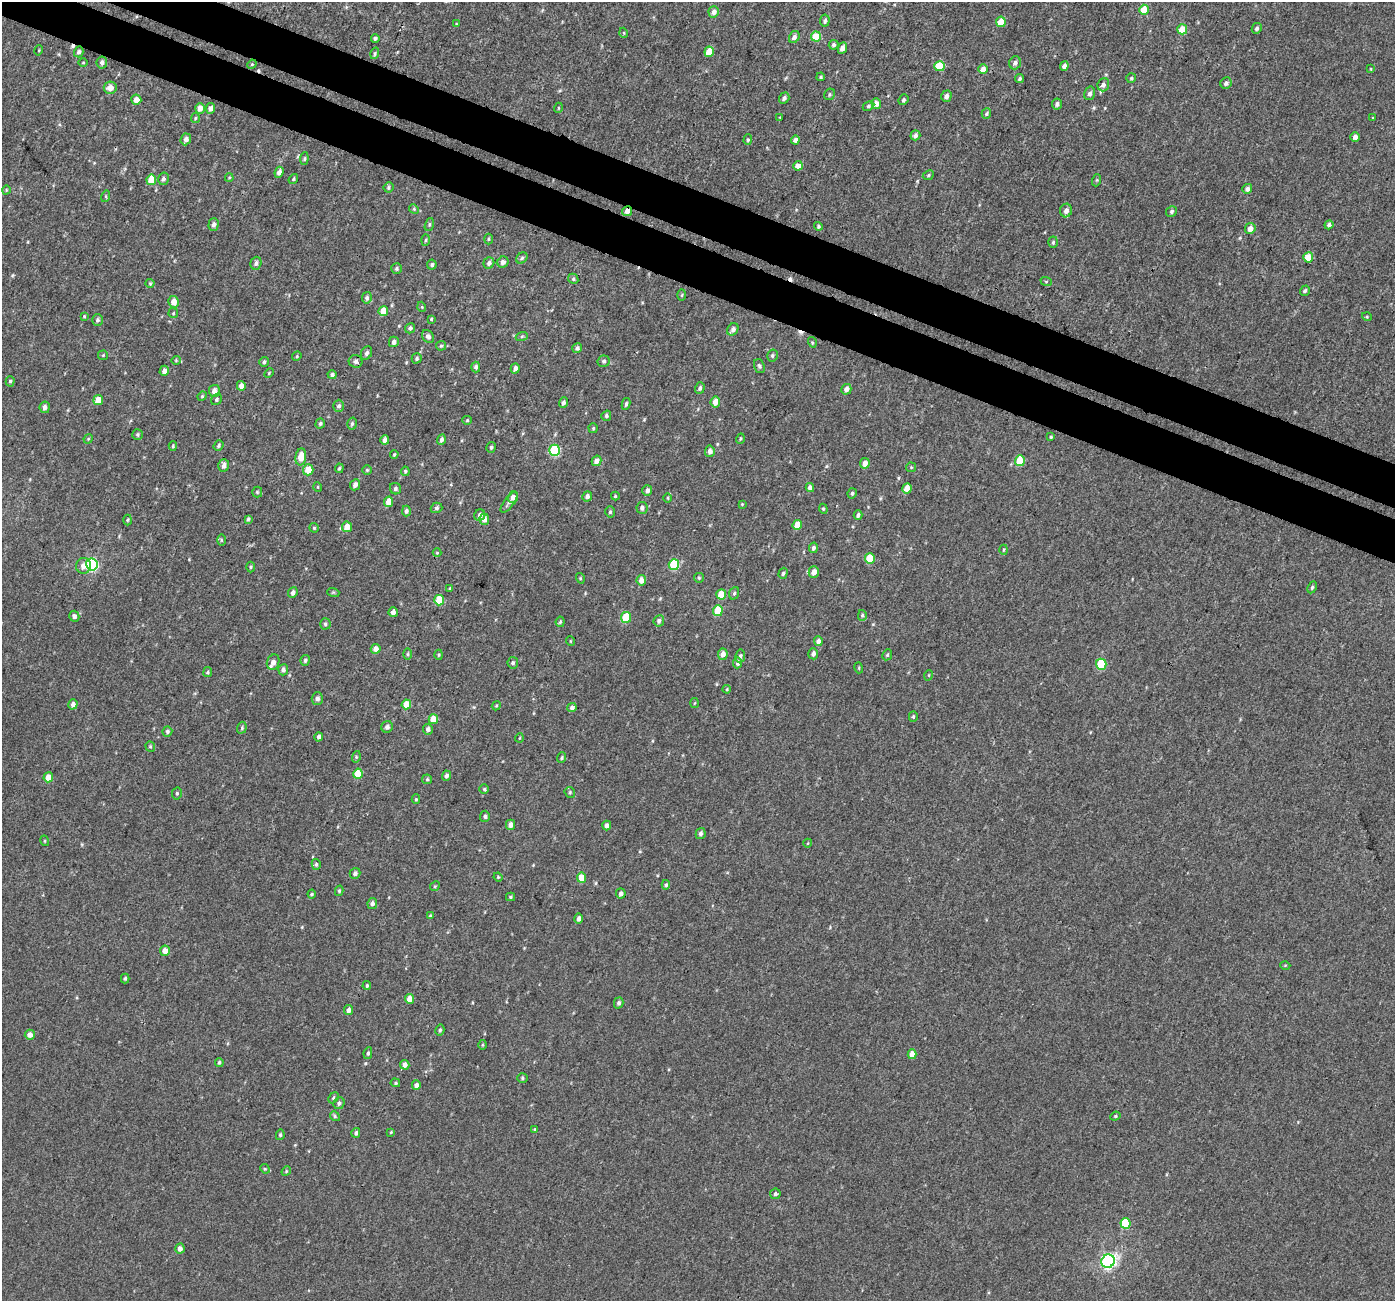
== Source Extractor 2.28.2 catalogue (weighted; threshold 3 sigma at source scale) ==
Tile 11 of 4 x 4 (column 3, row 3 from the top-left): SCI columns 2807-4199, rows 1554-2852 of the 5622 x 5770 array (HDU 1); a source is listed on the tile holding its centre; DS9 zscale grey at full resolution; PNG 1397 x 1303 px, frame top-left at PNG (2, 2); each listed source drawn as its Kron ellipse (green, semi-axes under 4 px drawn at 4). Shown black and unused: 6% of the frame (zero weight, under 3 of 4 exposures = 4% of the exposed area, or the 3 px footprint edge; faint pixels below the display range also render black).
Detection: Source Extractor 2.28.2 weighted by HDU 2 'WHT'; one run over the whole footprint, this tile lists its part. Background 0.00224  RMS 0.0028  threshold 0.0126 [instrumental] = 3 sigma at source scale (4.5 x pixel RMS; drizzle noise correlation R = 1.50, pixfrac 1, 0.0396/0.0396 arcsec/px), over >= 5 px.
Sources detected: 316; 4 cosmic-ray / hot-pixel residue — neither listed nor drawn; the other 312 listed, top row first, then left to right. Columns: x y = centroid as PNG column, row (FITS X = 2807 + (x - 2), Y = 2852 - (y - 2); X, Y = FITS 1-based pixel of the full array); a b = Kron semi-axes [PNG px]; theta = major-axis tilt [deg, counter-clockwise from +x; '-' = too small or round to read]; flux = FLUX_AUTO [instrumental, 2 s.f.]
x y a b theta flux
1144 10 5 4 - 5.2
714 12 5 5 - 1.6
825 21 6 4 83 0.67
1001 22 5 5 - 4.2
456 24 4 3 - 0.22
1257 28 6 5 - 0.62
1182 29 5 5 - 5.7
624 33 5 3 - 0.23
816 36 5 5 - 6.4
794 37 6 5 - 1.1
375 38 4 4 - 0.55
834 45 5 4 - 0.65
842 48 6 4 66 1.3
39 50 5 3 - 0.24
79 52 5 4 - 0.71
709 52 5 4 - 4.6
375 53 6 4 73 0.44
102 62 6 5 - 0.89
83 63 5 3 - 0.24
1015 63 6 5 - 0.91
252 64 5 4 - 0.25
940 66 5 5 - 8.2
1064 66 5 4 - 1.1
983 69 5 4 - 1.7
1371 69 4 2 - 0.19
821 77 4 3 - 0.34
1131 78 5 4 - 0.43
1020 79 4 3 - 0.42
1226 83 6 5 - 0.81
1103 85 7 5 70 1.2
110 88 6 6 - 2.1
1090 93 7 5 75 0.98
830 94 6 5 - 0.43
946 96 6 5 - 1.2
784 98 6 5 - 0.77
136 100 5 5 - 2.1
903 100 5 4 - 0.5
876 104 5 5 - 2.1
1057 104 5 5 - 0.84
868 106 6 4 28 0.43
200 108 5 4 - 2.1
210 108 5 4 - 1
558 108 5 3 - 0.23
986 113 5 4 - 0.48
780 117 4 2 - 0.19
195 118 5 4 - 0.33
1373 118 4 4 - 0.28
915 135 5 4 - 0.94
1355 137 5 4 - 1.5
186 139 6 5 - 1.1
748 140 5 4 - 0.36
795 140 4 4 - 1.1
304 159 6 4 84 0.4
798 166 5 4 - 2.1
279 172 5 4 - 1.2
928 175 6 4 25 0.46
229 177 4 3 - 0.22
163 179 6 5 - 0.74
293 179 5 4 - 0.39
151 180 5 5 - 5.3
1097 180 6 4 71 0.35
388 187 5 5 - 0.48
1247 189 5 4 - 0.99
6 190 4 3 - 0.21
106 196 6 4 73 0.34
414 209 5 4 - 0.33
1066 210 7 6 - 1.4
627 211 5 5 - 1.4
1172 211 6 5 - 0.57
214 224 6 5 - 0.97
429 224 7 4 72 0.42
1329 225 5 4 - 0.8
818 226 4 4 - 0.47
1250 228 5 5 - 1.9
488 239 5 3 - 0.28
426 240 6 4 88 0.35
1053 242 5 4 - 0.47
1308 257 5 5 - 5.4
522 258 6 5 - 0.55
503 262 6 5 - 0.98
256 263 6 5 - 0.8
489 263 6 5 - 0.86
432 265 5 5 - 0.54
396 268 5 5 - 0.49
573 279 5 4 - 0.44
1046 281 6 3 -20 0.35
150 283 4 4 - 0.31
1305 291 5 4 - 0.51
682 295 6 4 88 0.32
367 298 6 5 - 0.78
174 302 6 5 - 2.4
422 307 5 3 - 0.23
383 311 5 4 - 3.5
173 313 5 4 - 0.33
84 316 4 3 - 0.25
1367 317 5 3 - 0.26
431 319 4 4 - 0.32
97 320 6 5 - 0.63
410 328 5 5 - 0.77
733 329 6 5 - 1.3
428 336 7 5 -53 0.83
522 336 6 4 19 0.42
394 342 5 5 - 1
812 342 5 3 - 0.31
441 346 5 4 - 0.41
577 348 5 4 - 0.74
367 353 7 5 65 0.74
103 355 5 5 - 0.31
772 355 6 5 - 0.51
297 356 5 4 - 0.3
417 358 5 5 - 0.49
176 360 4 4 - 0.28
356 361 7 6 - 0.94
604 361 6 6 - 0.64
264 362 5 4 - 0.47
759 366 7 5 -70 0.6
476 367 5 4 - 0.68
515 368 5 4 - 1
164 371 5 4 - 1.4
269 373 5 3 - 0.29
332 375 4 4 - 0.65
10 381 5 4 - 0.39
241 386 5 4 - 1.4
700 388 6 4 72 0.74
846 389 5 5 - 1.3
214 391 6 5 - 1.6
202 396 5 4 - 0.38
217 399 6 5 - 0.56
98 400 5 4 - 3
715 402 5 5 - 2.3
563 403 5 4 - 0.81
626 404 6 4 81 0.56
339 406 6 5 - 0.64
45 407 6 5 - 1
606 416 5 4 - 0.56
467 420 5 4 - 0.33
320 423 5 4 - 0.48
352 424 6 4 73 0.51
593 428 5 4 - 0.35
137 434 5 5 - 0.46
1051 437 4 3 - 0.31
88 439 5 4 - 0.26
740 439 5 3 - 0.32
385 440 5 4 - 1.5
441 440 5 4 - 0.71
173 446 5 4 - 0.35
218 446 5 4 - 0.5
491 447 5 4 - 0.5
554 450 5 5 - 17
710 451 5 5 - 1.3
394 454 4 3 - 0.32
301 457 8 5 82 3.9
596 461 5 4 - 1.6
1020 461 5 5 - 8.3
865 463 5 5 - 1.8
224 465 6 5 - 1.4
911 467 5 4 - 0.33
339 468 5 3 - 0.4
308 470 5 5 - 4.5
367 470 5 5 - 0.35
405 471 5 4 - 0.43
355 485 6 5 - 1
318 487 5 3 - 0.23
810 488 4 4 - 1.4
907 488 5 4 - 3.4
395 489 6 5 - 0.67
647 490 5 5 - 1
257 492 5 5 - 0.38
852 493 5 4 - 0.5
587 496 5 5 - 1
615 496 4 4 - 0.27
513 497 6 5 - 1.5
668 498 5 3 - 0.26
389 502 5 4 - 3.7
509 502 12 5 53 0.93
742 504 4 4 - 0.23
437 508 6 5 - 0.56
642 508 6 5 - 0.84
823 509 5 4 - 0.35
406 511 5 4 - 0.74
610 512 5 4 - 0.47
480 515 6 5 - 1.3
858 515 5 4 - 0.71
248 519 4 4 - 0.38
484 519 5 5 - 1.7
128 520 5 3 - 0.31
797 525 5 4 - 4.2
347 527 5 5 - 3.1
314 528 5 4 - 0.34
221 540 6 4 -89 0.35
813 548 5 4 - 0.79
1004 550 5 3 - 0.28
437 553 4 4 - 0.29
870 558 5 5 - 8.1
92 564 6 6 - 34
674 565 5 5 - 13
83 566 8 7 - 1.8
250 567 5 3 - 0.34
814 572 6 5 - 2.2
783 573 6 4 72 0.51
580 578 5 3 - 0.28
699 578 5 5 - 0.35
641 580 5 5 - 2.2
1312 587 6 4 63 0.49
450 589 4 3 - 0.3
333 592 6 4 -18 0.31
293 593 5 4 - 0.8
734 593 6 5 - 0.48
721 594 5 5 - 5.2
439 600 5 5 - 8.3
718 611 5 5 - 7.6
393 612 5 4 - 1.1
862 615 5 4 - 0.44
74 616 5 5 - 0.93
626 617 5 5 - 9.5
659 621 6 5 - 0.8
560 622 5 4 - 0.41
325 624 6 5 - 0.55
570 641 5 3 - 0.23
818 641 5 4 - 1.3
376 649 5 5 - 1.7
408 654 6 4 90 0.36
723 654 5 5 - 1.7
813 654 5 5 - 0.91
439 655 5 3 - 0.3
887 655 6 4 63 0.42
740 656 6 5 - 0.62
305 660 5 4 - 0.54
273 662 8 6 70 1.5
513 663 5 5 - 0.52
738 663 5 4 - 0.93
1101 664 5 5 - 13
859 668 5 3 - 0.24
283 670 5 5 - 0.91
208 672 5 4 - 0.36
929 675 5 3 - 0.23
727 689 4 3 - 0.26
317 698 6 5 - 0.95
694 703 5 3 - 0.24
73 704 5 4 - 0.98
406 704 5 5 - 4.7
496 706 5 3 - 0.27
572 708 4 4 - 1.1
913 716 5 4 - 0.43
433 719 5 4 - 4.4
387 727 6 5 - 1
242 728 6 4 72 0.42
428 729 5 5 - 0.9
167 731 5 5 - 0.62
319 737 4 4 - 0.82
519 738 4 3 - 0.21
150 747 5 4 - 0.4
356 757 6 4 73 0.32
562 758 5 4 - 0.43
358 774 5 4 - 5.4
446 776 5 4 - 0.69
48 777 5 5 - 3.1
427 779 5 5 - 0.36
484 789 5 4 - 0.39
570 792 5 5 - 0.4
177 793 6 5 - 0.49
416 799 5 4 - 0.37
485 816 6 5 - 0.54
510 825 5 4 - 1.5
607 826 5 4 - 1.1
701 833 6 5 - 0.84
45 841 5 3 - 0.24
808 843 4 3 - 0.22
316 864 5 4 - 0.51
355 873 6 5 - 0.85
498 877 4 3 - 0.27
581 878 5 4 - 3.9
666 885 5 4 - 0.4
435 886 5 4 - 0.33
339 891 5 4 - 0.42
621 893 5 5 - 0.83
312 894 4 4 - 0.34
510 897 4 4 - 0.38
372 903 5 5 - 0.92
430 916 4 4 - 0.34
578 919 5 4 - 1
165 951 5 5 - 2.2
1285 965 5 3 - 0.27
125 978 5 4 - 0.49
367 986 4 3 - 0.36
409 999 5 4 - 2.4
619 1003 5 4 - 0.68
349 1010 5 4 - 1.2
440 1030 5 4 - 0.55
30 1035 5 5 - 1.6
482 1045 5 3 - 0.27
368 1053 6 4 80 0.52
912 1054 5 4 - 2.6
219 1062 4 3 - 0.43
405 1065 5 4 - 1.3
522 1078 5 4 - 0.4
395 1083 5 4 - 0.35
416 1085 4 4 - 1.1
333 1098 6 4 44 0.51
339 1103 6 5 - 0.66
335 1116 5 4 - 0.42
1115 1116 5 4 - 0.42
535 1130 4 4 - 0.55
391 1132 4 3 - 0.24
356 1133 5 4 - 0.65
280 1135 5 4 - 0.4
265 1169 5 4 - 0.33
286 1171 5 4 - 0.31
775 1194 5 5 - 0.6
1125 1223 5 5 - 10
180 1249 5 4 - 1.4
1108 1261 7 6 - 66
Overlapping masked pixels (flux is a lower limit): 1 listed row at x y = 627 211